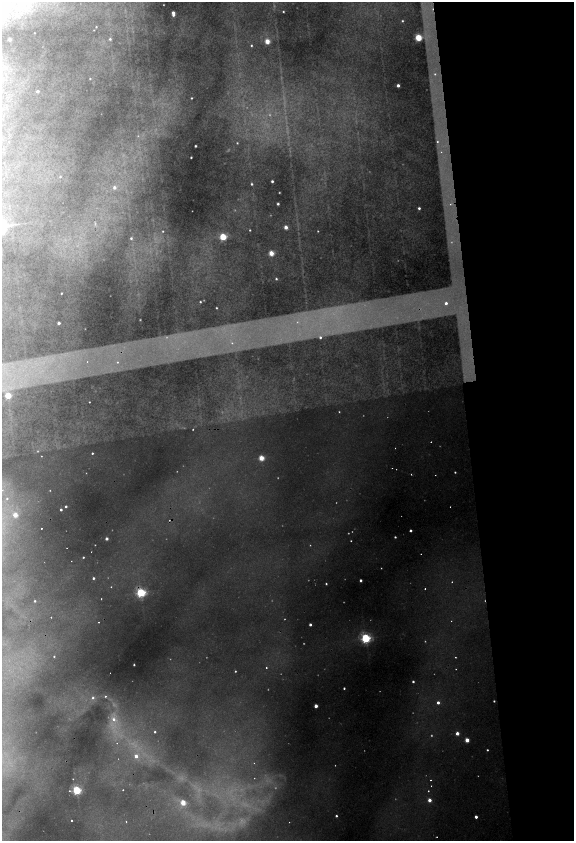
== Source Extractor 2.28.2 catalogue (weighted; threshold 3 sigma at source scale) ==
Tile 12 of 4 x 4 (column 4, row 3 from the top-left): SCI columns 3757-4899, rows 1679-3356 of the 5116 x 6714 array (HDU 1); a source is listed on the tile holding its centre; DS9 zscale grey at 2 x 2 block average (1 PNG px = mean of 2 x 2 image px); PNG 576 x 843 px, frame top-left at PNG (2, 2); no overlay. Shown black and unused: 18% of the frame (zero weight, under 2 of 4 exposures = <1% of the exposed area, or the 3 px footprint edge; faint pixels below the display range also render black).
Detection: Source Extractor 2.28.2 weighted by HDU 2 'WHT'; one run over the whole footprint, this tile lists its part. Background 0.485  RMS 0.025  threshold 0.112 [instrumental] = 3 sigma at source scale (4.5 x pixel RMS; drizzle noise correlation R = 1.50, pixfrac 1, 0.05/0.05 arcsec/px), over >= 5 px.
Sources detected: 159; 39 too faint to see at this stretch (2 x 2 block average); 6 cosmic-ray / hot-pixel residue — not listed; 1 inside a brighter listed object's ellipse — not listed separately; the other 113 listed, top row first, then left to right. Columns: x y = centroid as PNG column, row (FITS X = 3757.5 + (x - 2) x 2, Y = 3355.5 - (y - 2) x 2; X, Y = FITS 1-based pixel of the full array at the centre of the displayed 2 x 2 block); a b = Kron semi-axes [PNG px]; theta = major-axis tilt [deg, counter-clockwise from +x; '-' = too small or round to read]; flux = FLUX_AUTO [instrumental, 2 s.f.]
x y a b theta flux
283 12 2 2 - 4.6
173 13 3 2 - 40
402 21 2 2 - 5.8
96 27 2 2 - 3.9
94 30 2 2 - 2.2
34 33 2 2 - 2.3
418 38 3 3 - 330
10 39 2 2 - 43
110 39 3 3 - 8.4
267 41 3 3 - 120
251 45 2 2 - 6.3
435 74 5 4 - 19
90 78 2 2 - 3.8
398 85 2 2 - 28
37 91 2 2 - 20
191 98 2 2 - 6
437 142 2 2 - 4
237 143 3 2 - 4.8
195 146 2 2 - 9.8
441 152 2 2 - 2.4
191 157 2 2 - 6.5
60 177 3 3 - 5.6
272 181 2 2 - 14
252 184 3 2 - 9.2
114 187 3 3 - 20
278 204 2 2 - 13
450 204 4 3 - 13
419 208 2 2 - 12
286 227 3 2 - 48
250 230 2 2 - 4.9
163 231 2 2 - 3.6
318 231 2 2 - 3.7
223 237 3 3 - 340
131 238 3 3 - 9.7
271 253 3 3 - 130
276 279 2 2 - 7.3
61 293 2 2 - 4.8
200 302 2 2 - 5.4
446 303 3 3 - 22
216 308 2 2 - 4.9
59 323 2 2 - 23
320 337 4 4 - 18
232 343 4 4 - 17
87 362 2 2 - 3.8
117 362 4 4 - 15
8 395 3 3 - 240
89 402 2 2 - 3.5
339 412 2 2 - 3.6
193 429 2 2 - 3.8
431 442 2 2 - 6.3
395 448 2 2 - 4.5
92 453 2 2 - 8
41 456 2 2 - 5.6
261 458 3 3 - 170
392 468 2 2 - 2.9
455 472 2 2 - 5.5
411 474 2 2 - 4.9
7 498 3 3 - 6
66 506 2 2 - 11
450 507 2 2 - 3.2
61 510 2 2 - 14
15 515 2 2 - 110
41 528 2 2 - 8.4
411 531 2 2 - 15
395 537 2 2 - 7.7
106 539 2 2 - 26
351 541 2 2 - 3.4
67 548 2 2 - 2.3
83 557 2 2 - 5.6
93 578 2 2 - 12
361 580 2 2 - 21
326 584 2 2 - 6.6
111 587 2 2 - 4.3
425 589 2 2 - 10
141 593 3 3 - 790
101 599 2 2 - 4.5
35 601 2 2 - 7.6
51 617 2 2 - 3.1
99 622 2 2 - 3.5
310 625 2 2 - 18
366 638 4 3 - 780
54 656 2 2 - 4.1
455 657 2 2 - 4.7
134 665 2 2 - 7
266 668 2 2 - 5.5
235 671 2 2 - 4.9
413 681 2 2 - 12
344 688 2 2 - 8.9
105 696 2 2 - 6.2
93 697 3 3 - 9.9
494 701 2 2 - 6
438 703 2 2 - 23
316 706 2 2 - 62
113 719 5 4 - 25
155 732 2 2 - 8.9
457 733 2 2 - 47
467 740 2 2 - 87
117 743 2 2 - 2.4
487 750 2 2 - 7
136 756 3 3 - 33
73 779 2 2 - 2.5
431 786 2 2 - 5.8
77 790 3 3 - 670
123 790 2 2 - 5.5
69 791 2 2 - 5.1
428 791 2 2 - 4.1
429 800 2 2 - 51
183 803 3 2 - 160
336 816 2 2 - 11
476 817 2 2 - 32
71 820 2 2 - 16
126 822 2 2 - 4.9
289 822 2 2 - 1.9
Overlapping masked pixels (flux is a lower limit): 1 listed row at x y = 141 593
Diffuse or blended objects may show on this block-average render without a row.